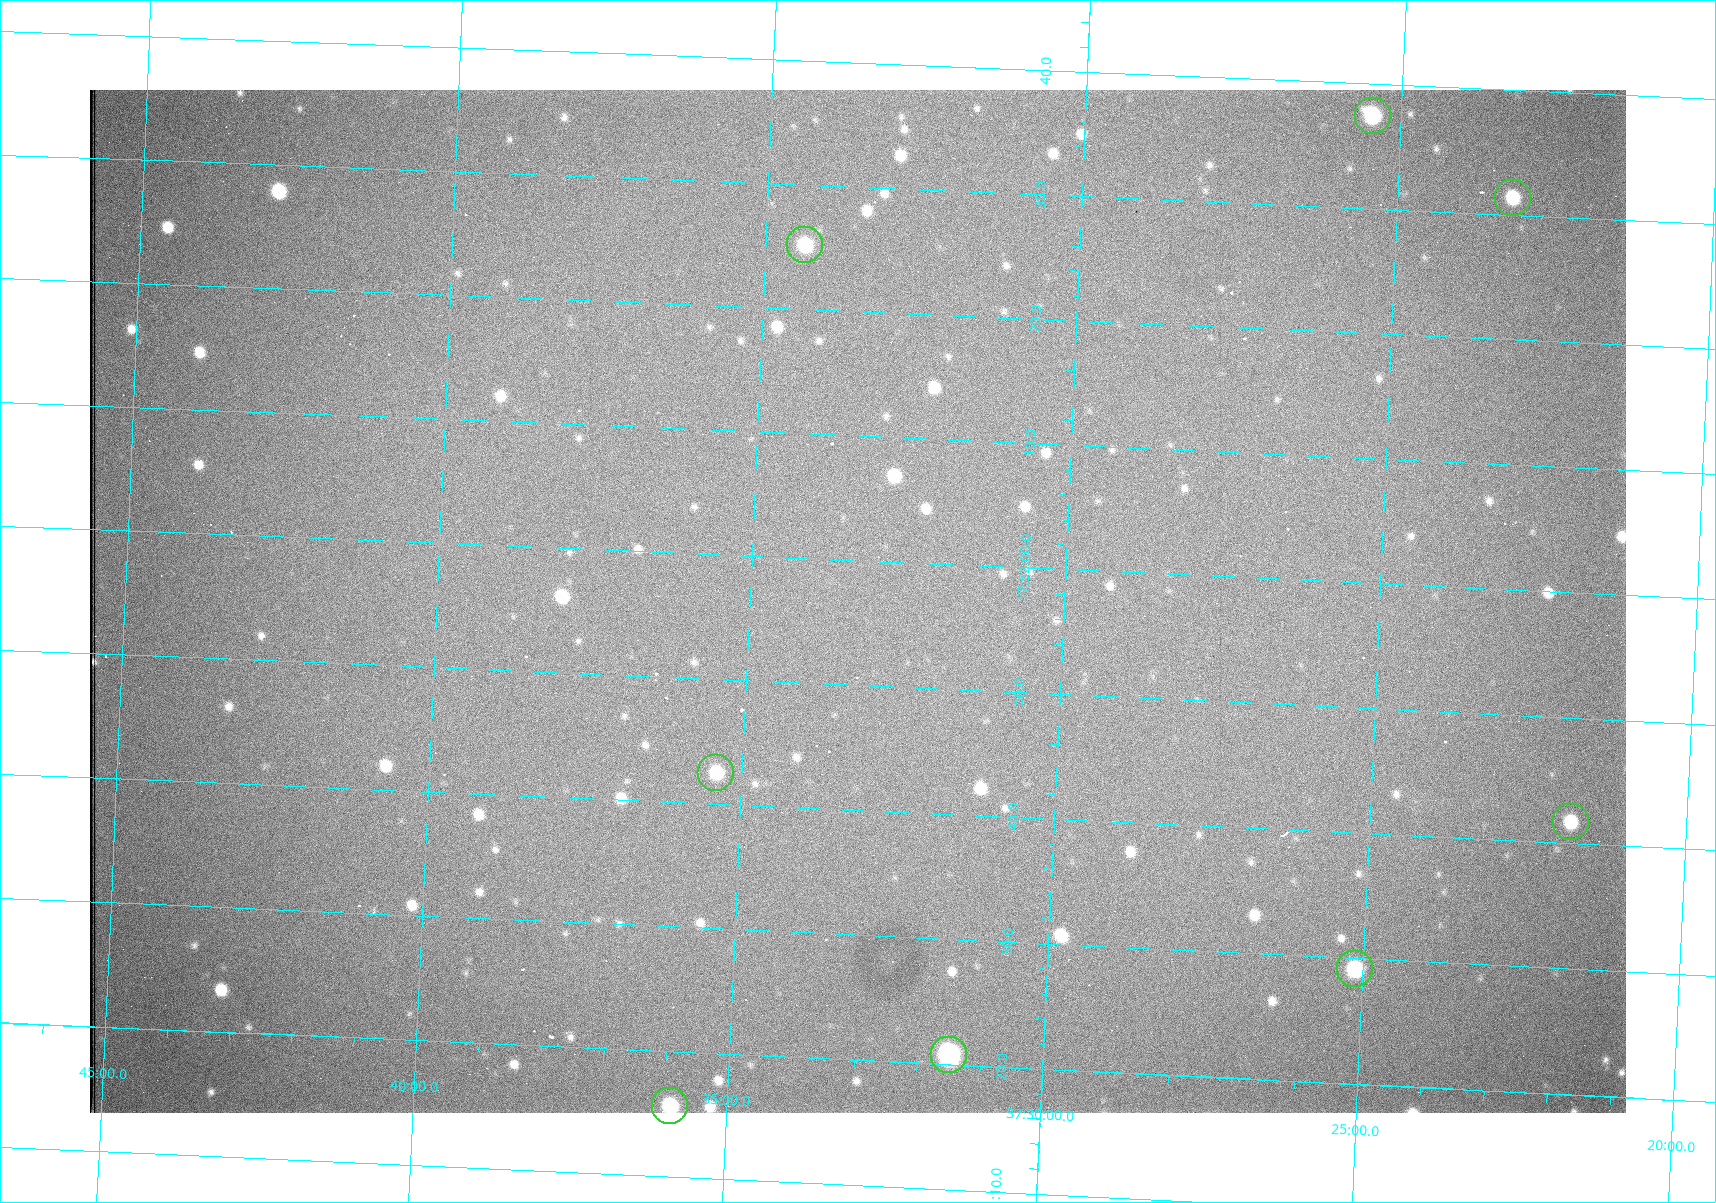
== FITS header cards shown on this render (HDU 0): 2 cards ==
NAXIS1  =                 1536 /fastest changing axis
NAXIS2  =                 1023 /next to fastest changing axis

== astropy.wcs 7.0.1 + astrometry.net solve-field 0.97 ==
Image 1536 x 1023 px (HDU 0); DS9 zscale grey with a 90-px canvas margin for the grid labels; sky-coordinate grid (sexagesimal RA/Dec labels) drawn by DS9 from the SOLVED WCS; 8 Tycho-2 reference stars matched to detected sources circled (green)
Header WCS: RA---TAN/DEC--TAN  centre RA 17:51:57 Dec +37:33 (267.99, +37.55 deg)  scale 0.958 arcsec/px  FOV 24.5' x 16.3'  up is +87 deg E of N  parity flipped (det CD > 0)
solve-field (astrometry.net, Tycho-2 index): VERIFIED the header's WCS against the Tycho-2 star catalogue (8 matches, 0 conflicts) and refined it, rather than solving blind
Solved WCS: RA---TAN-SIP/DEC--TAN-SIP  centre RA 17:51:57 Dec +37:33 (267.99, +37.55 deg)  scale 0.956 arcsec/px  FOV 24.5' x 16.3'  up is +87 deg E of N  parity flipped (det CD > 0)
The solver's refit moves the header's centre by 0.95 arcsec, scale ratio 0.9979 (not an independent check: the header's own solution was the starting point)
Tycho-2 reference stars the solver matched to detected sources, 8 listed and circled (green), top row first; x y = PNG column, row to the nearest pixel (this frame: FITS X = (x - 90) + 1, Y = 1023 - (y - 90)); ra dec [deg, ICRS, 3 dp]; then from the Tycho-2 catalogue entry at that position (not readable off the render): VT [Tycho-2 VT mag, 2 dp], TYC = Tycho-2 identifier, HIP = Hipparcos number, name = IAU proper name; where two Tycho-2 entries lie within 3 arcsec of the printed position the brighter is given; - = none
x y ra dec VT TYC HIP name
1373 116 268.156 +37.424 11.25 2620-712-1 - -
1513 198 268.131 +37.386 12.62 2620-526-1 - -
805 245 268.105 +37.573 11.82 3089-995-1 - -
716 773 267.927 +37.590 11.84 3089-1137-1 - -
1571 822 267.924 +37.364 11.94 2620-391-1 - -
1355 969 267.871 +37.419 11.35 2620-812-1 - -
949 1055 267.836 +37.525 9.96 3089-889-1 - -
670 1106 267.815 +37.598 11.54 3089-1081-1 - -